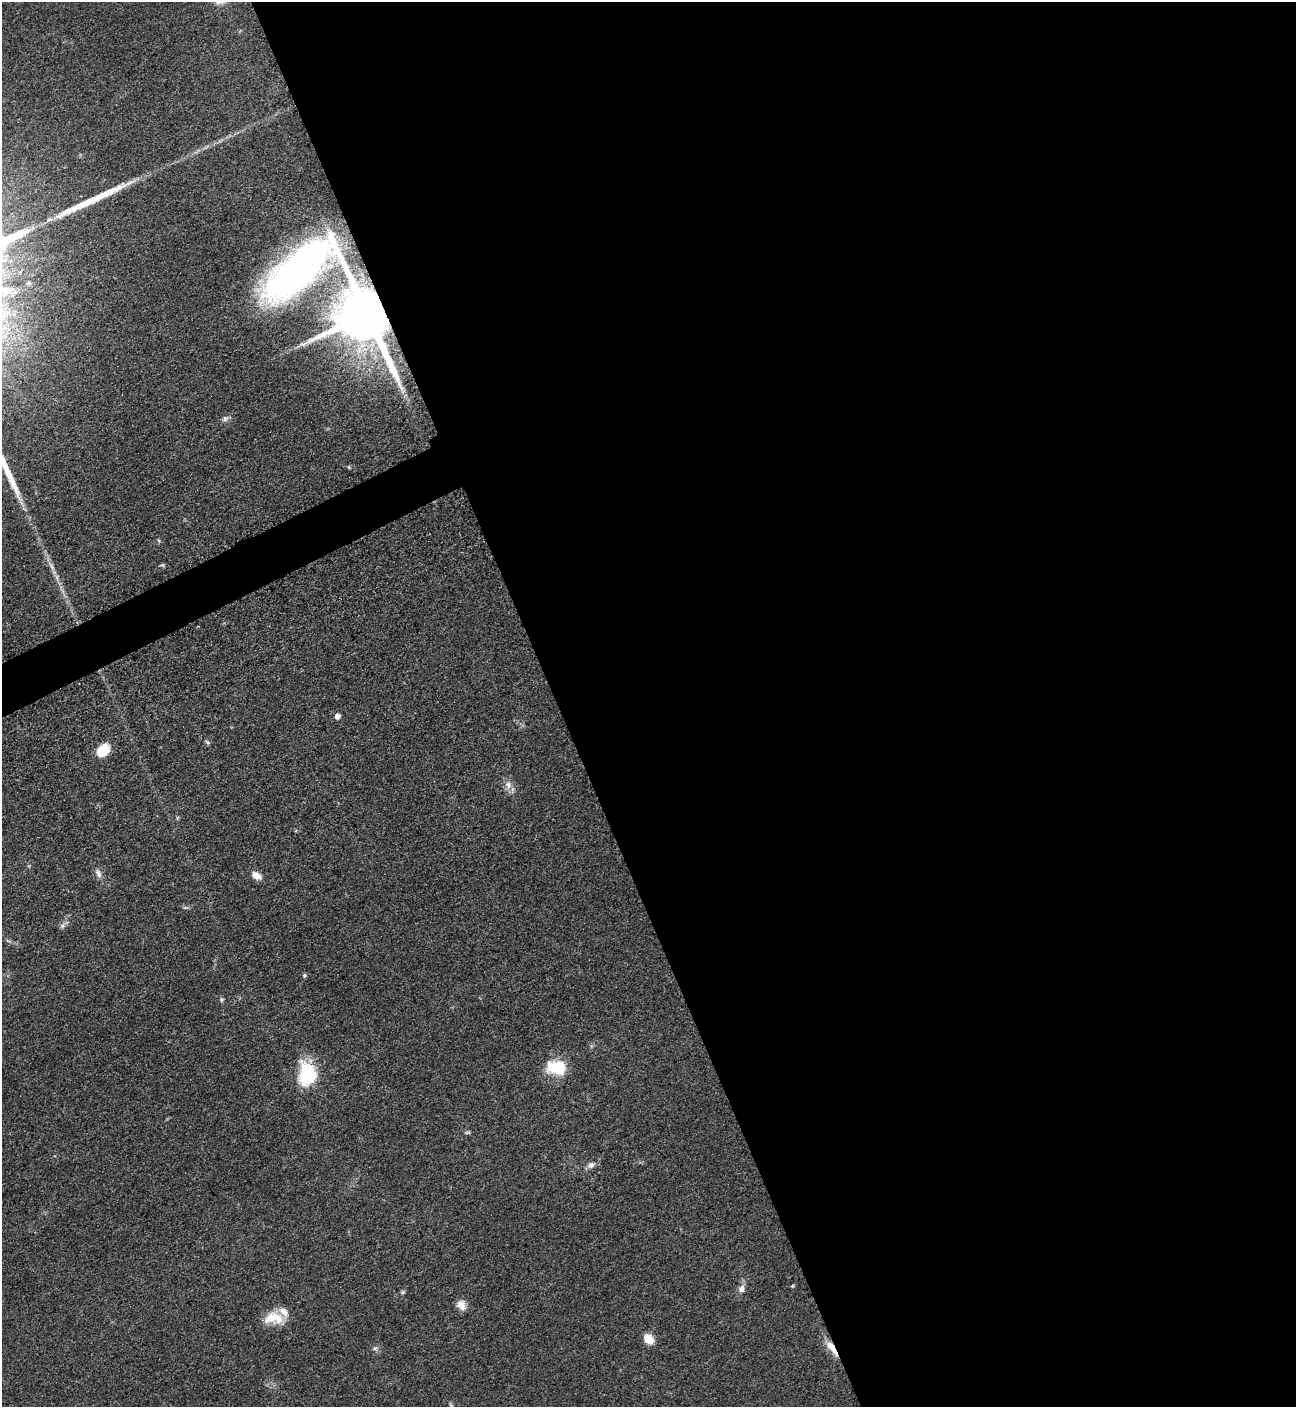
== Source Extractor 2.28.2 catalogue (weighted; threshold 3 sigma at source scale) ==
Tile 8 of 4 x 4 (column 4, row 2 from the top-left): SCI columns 4182-5475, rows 2874-4278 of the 5664 x 5700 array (HDU 1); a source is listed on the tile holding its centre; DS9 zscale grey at full resolution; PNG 1298 x 1409 px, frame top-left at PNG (2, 2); no overlay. Shown black and unused: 58% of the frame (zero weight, under 3 of 5 exposures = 4% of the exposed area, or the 3 px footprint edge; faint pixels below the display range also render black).
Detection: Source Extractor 2.28.2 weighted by HDU 2 'WHT'; one run over the whole footprint, this tile lists its part. Background 0.0508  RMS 0.006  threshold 0.027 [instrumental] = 3 sigma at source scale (4.5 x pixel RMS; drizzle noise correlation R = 1.50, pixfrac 1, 0.05/0.05 arcsec/px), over >= 5 px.
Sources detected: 31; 1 long thin detection or spike segment (spike, bleed or trail) — not listed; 3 inside a brighter listed object's ellipse — not listed separately; the other 27 listed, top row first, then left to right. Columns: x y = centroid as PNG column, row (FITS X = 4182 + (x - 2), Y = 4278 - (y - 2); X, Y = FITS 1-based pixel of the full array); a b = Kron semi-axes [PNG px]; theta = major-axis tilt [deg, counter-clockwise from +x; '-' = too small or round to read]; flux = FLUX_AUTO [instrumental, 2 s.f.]
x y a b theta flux
298 270 87 54 48 280
367 314 17 12 -64 5600
225 419 8 6 -76 1.7
349 467 5 4 - 0.66
159 541 5 4 - 0.74
162 565 6 4 18 0.73
337 716 5 4 - 3.9
208 742 7 4 -38 1
103 750 15 11 43 13
508 785 11 9 -80 4.1
98 874 11 6 -68 2.9
256 876 12 7 -31 4.9
62 926 8 6 55 1.8
304 975 6 5 - 0.99
221 1000 6 6 - 1.1
557 1068 22 15 -10 22
308 1074 29 19 -67 29
467 1132 8 4 1 0.93
591 1165 10 7 40 2.7
792 1286 5 4 - 0.63
742 1289 10 7 80 3
403 1292 6 5 - 0.87
461 1305 13 10 -63 4.5
273 1318 25 14 1 13
649 1339 13 9 -46 6.8
375 1348 7 5 42 1.3
832 1348 20 6 -56 8.5
Overlapping masked pixels (flux is a lower limit): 3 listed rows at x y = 298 270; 367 314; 832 1348